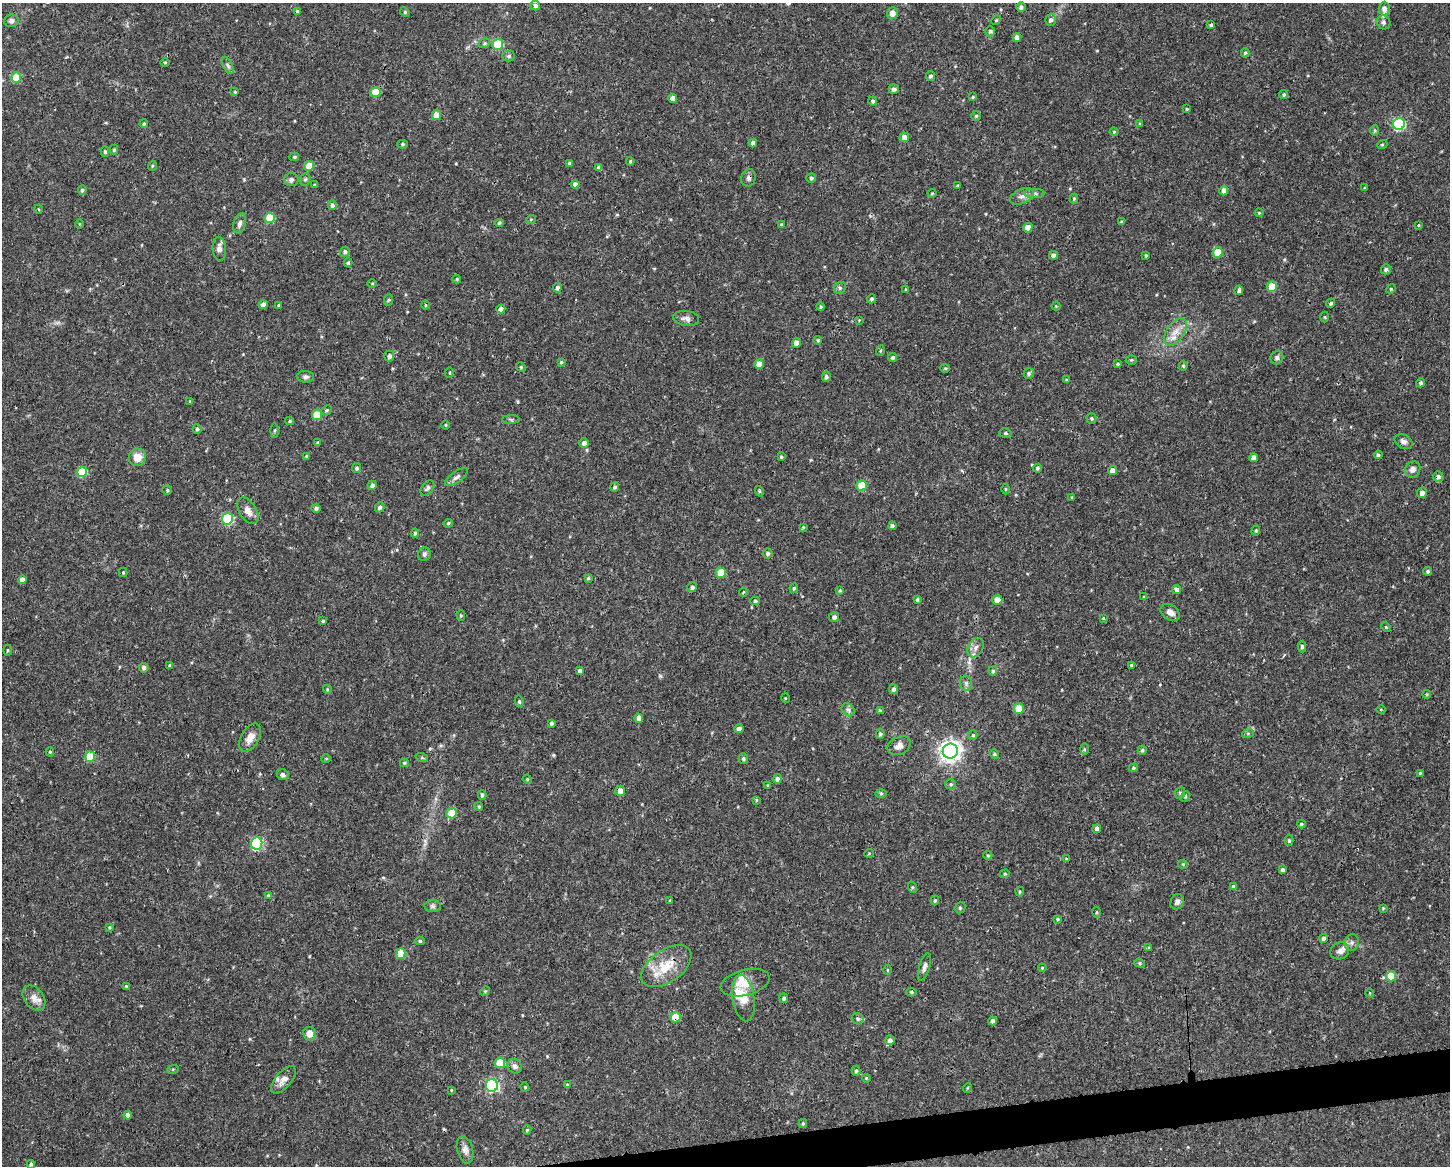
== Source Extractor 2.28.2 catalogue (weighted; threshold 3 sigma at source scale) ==
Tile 5 of 3 x 4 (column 2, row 2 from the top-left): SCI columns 1509-2956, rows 2329-3492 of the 4414 x 4656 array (HDU 1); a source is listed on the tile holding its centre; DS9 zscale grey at full resolution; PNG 1452 x 1168 px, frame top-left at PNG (2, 3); each listed source drawn as its Kron ellipse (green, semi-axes under 4 px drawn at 4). Shown black and unused: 2% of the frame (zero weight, under 3 of 4 exposures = <1% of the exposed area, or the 3 px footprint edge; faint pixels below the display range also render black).
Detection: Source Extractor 2.28.2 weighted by HDU 2 'WHT'; one run over the whole footprint, this tile lists its part. Background 0.0525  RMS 0.0029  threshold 0.0132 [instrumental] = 3 sigma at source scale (4.5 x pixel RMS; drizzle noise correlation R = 1.50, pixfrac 1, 0.0396/0.0396 arcsec/px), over >= 5 px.
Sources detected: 310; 1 inside a brighter object's white glare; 1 cosmic-ray / hot-pixel residue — neither listed nor drawn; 7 inside a brighter listed object's ellipse — not listed separately; the other 301 listed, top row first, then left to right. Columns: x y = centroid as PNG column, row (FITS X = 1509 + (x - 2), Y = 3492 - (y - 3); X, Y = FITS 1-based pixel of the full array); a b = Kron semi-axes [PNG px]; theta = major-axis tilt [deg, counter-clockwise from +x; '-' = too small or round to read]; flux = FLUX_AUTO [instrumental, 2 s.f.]
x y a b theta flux
535 6 5 4 - 0.86
1021 7 5 5 - 0.85
1384 9 7 5 89 1.5
298 11 4 4 - 0.56
405 12 5 4 - 0.33
892 13 6 5 - 2.2
996 20 5 4 - 0.33
1051 20 6 5 - 0.83
11 21 7 6 - 1.1
1383 22 7 6 - 0.82
1211 25 3 3 - 0.46
990 31 5 5 - 0.62
1017 37 4 4 - 1.7
484 43 6 4 21 0.48
498 44 5 5 - 16
1245 53 5 4 - 0.45
509 56 6 5 - 0.6
165 62 5 3 - 0.27
228 65 9 4 -63 0.67
930 76 5 4 - 0.68
16 78 5 5 - 8.8
894 89 5 4 - 1
235 92 4 4 - 0.33
376 92 5 5 - 6.8
1284 94 5 4 - 0.49
973 97 4 3 - 0.33
673 98 4 4 - 1.8
873 101 4 4 - 0.56
1187 109 4 3 - 0.29
436 115 5 4 - 3.2
976 116 4 4 - 0.43
144 124 4 4 - 0.41
1140 124 4 3 - 0.55
1399 124 6 6 - 35
1375 130 5 4 - 0.45
1114 132 4 4 - 0.3
904 137 5 4 - 2.1
753 143 4 4 - 1.1
403 144 5 4 - 0.43
1382 145 5 3 - 0.29
114 150 5 4 - 0.46
105 152 5 4 - 0.54
294 157 5 4 - 0.43
630 161 4 3 - 0.35
570 164 4 4 - 0.95
152 166 5 3 - 0.29
309 166 5 5 - 7.1
599 168 4 4 - 1
749 178 9 7 76 0.95
811 178 5 4 - 0.55
305 179 6 5 - 0.49
291 180 7 6 - 0.92
575 184 4 4 - 1
314 185 4 2 - 0.22
957 186 4 2 - 0.25
1365 188 4 3 - 0.35
82 190 5 4 - 0.54
1224 191 4 4 - 2.4
932 193 4 4 - 0.29
1035 194 10 4 0 0.81
1022 196 13 7 24 1.6
1074 198 5 4 - 0.34
332 205 4 4 - 0.85
39 209 4 3 - 0.26
1259 213 4 4 - 0.28
270 218 5 5 - 9.9
531 219 5 3 - 0.26
1122 222 4 3 - 0.45
240 223 10 6 75 1.1
499 223 4 4 - 0.43
80 224 5 3 - 0.26
781 225 4 3 - 0.39
1418 225 3 3 - 1
1028 228 5 4 - 3
219 249 12 7 -85 1.3
345 252 5 5 - 0.74
1217 252 5 5 - 7.3
1054 255 4 4 - 1.2
1146 256 4 3 - 0.38
348 263 4 4 - 0.52
1386 269 5 5 - 0.66
457 279 4 4 - 0.28
372 283 5 3 - 0.27
1272 287 5 5 - 7.1
557 288 5 4 - 0.96
840 288 6 5 - 0.61
1391 289 5 4 - 0.39
906 290 3 3 - 0.32
1239 290 5 4 - 0.63
872 299 4 4 - 0.46
388 300 6 4 87 0.37
1331 303 5 4 - 0.61
263 305 4 4 - 1.7
278 305 4 3 - 0.32
425 305 5 3 - 0.24
1056 306 4 4 - 0.29
821 307 4 3 - 0.41
501 309 4 4 - 1.4
1325 317 5 3 - 0.3
686 318 13 7 -9 1.4
859 320 4 4 - 0.24
1175 332 15 9 54 2.8
818 340 4 4 - 0.54
797 343 5 4 - 2.6
880 351 5 3 - 0.28
389 356 5 5 - 0.88
893 358 4 4 - 0.66
1277 358 7 6 - 1
1131 360 5 4 - 0.45
561 362 4 3 - 0.37
759 364 5 4 - 2.8
1118 364 4 3 - 0.33
1183 366 4 4 - 0.5
521 367 5 4 - 0.35
945 368 5 4 - 0.31
450 373 5 3 - 0.28
1029 373 5 5 - 0.58
305 377 8 6 -5 0.82
826 377 5 4 - 0.71
1066 380 4 3 - 0.3
1421 383 4 4 - 0.55
190 401 4 3 - 0.21
326 410 5 4 - 0.42
317 415 5 5 - 8.3
1091 418 5 5 - 0.47
511 419 9 4 0 0.5
290 421 4 4 - 0.39
446 425 5 3 - 0.26
197 429 4 4 - 0.67
274 430 7 3 89 0.44
1005 433 6 5 - 0.56
1403 442 9 7 -26 1.1
318 443 4 3 - 0.34
584 443 4 4 - 1.1
1378 455 4 3 - 0.56
307 456 4 4 - 0.39
137 457 9 8 - 3.1
781 457 4 3 - 0.45
1254 458 4 4 - 2
357 468 5 4 - 0.69
1038 468 4 4 - 0.55
1413 469 8 7 - 1.2
1112 470 4 4 - 2
82 472 5 5 - 10
456 477 13 5 35 1.1
1438 477 5 5 - 0.83
372 485 4 4 - 0.98
862 485 5 5 - 7.1
615 487 4 4 - 0.59
427 488 9 5 53 0.72
1005 489 5 3 - 0.3
167 490 4 4 - 0.37
759 491 5 3 - 0.32
1422 493 5 5 - 1.2
1072 497 4 4 - 0.29
380 507 5 4 - 0.98
316 508 5 4 - 0.68
248 511 15 8 -58 2.2
227 519 5 5 - 18
448 523 5 4 - 0.38
892 525 4 4 - 0.75
803 527 4 4 - 0.34
1256 531 5 4 - 0.37
415 533 4 3 - 0.53
768 553 5 5 - 0.64
424 554 7 6 - 0.7
1428 571 4 4 - 0.58
123 572 4 4 - 0.28
721 573 5 5 - 6.9
588 578 4 4 - 0.39
22 580 4 4 - 1.5
692 587 5 4 - 0.83
794 588 5 3 - 0.37
840 590 4 4 - 0.3
1176 590 4 4 - 1.5
743 592 4 3 - 0.25
1144 596 4 3 - 0.25
917 600 4 3 - 0.53
997 600 5 5 - 4.9
755 601 4 4 - 0.47
1170 612 10 7 -35 2.1
461 616 5 4 - 0.35
834 617 5 5 - 0.87
1103 618 3 3 - 0.23
323 621 3 3 - 0.42
1386 627 5 4 - 0.32
1302 647 5 4 - 0.6
976 648 10 7 59 1.6
8 650 5 3 - 0.3
1131 665 4 3 - 0.42
170 666 4 4 - 0.43
144 668 5 4 - 0.78
580 671 4 3 - 0.81
993 671 5 4 - 0.5
966 683 8 6 -89 0.78
327 689 4 3 - 0.28
893 689 5 4 - 0.89
1427 694 4 3 - 0.28
785 698 5 3 - 0.24
519 701 6 4 -77 0.49
1019 709 5 5 - 6.7
1381 709 5 3 - 0.28
848 710 7 6 - 0.78
880 711 3 3 - 0.51
639 718 4 4 - 1.6
551 723 4 3 - 0.7
739 729 4 4 - 1.3
1248 733 6 4 19 0.37
880 734 5 4 - 0.59
973 735 5 4 - 0.52
250 738 15 9 61 2.7
899 746 12 8 25 1.9
1084 749 5 4 - 0.32
1142 750 4 4 - 0.49
950 751 7 7 - 180
50 752 4 4 - 0.39
994 754 5 4 - 0.4
90 757 5 5 - 11
422 758 6 4 -19 0.45
326 759 4 3 - 0.22
743 759 5 4 - 0.44
404 763 4 4 - 0.4
1133 768 4 4 - 0.45
1420 773 3 3 - 0.33
283 775 6 5 - 0.89
527 779 5 3 - 0.28
777 779 4 4 - 0.91
951 784 5 5 - 0.49
768 785 4 3 - 0.3
620 791 5 5 - 2.2
881 793 6 4 -1 0.37
1180 793 6 5 - 0.49
482 795 5 4 - 0.52
1185 796 6 4 50 0.61
756 800 4 3 - 0.32
479 807 4 3 - 0.37
452 813 5 5 - 7.2
1301 824 4 4 - 0.61
1097 829 4 4 - 1.2
1289 840 5 4 - 0.46
256 843 6 5 - 28
869 853 5 3 - 0.24
988 855 4 4 - 0.34
1066 859 4 3 - 0.25
1183 864 5 4 - 0.37
1283 870 4 4 - 0.71
1005 874 5 4 - 0.36
1233 886 4 4 - 0.54
912 887 6 4 -72 0.37
1020 892 5 4 - 0.35
268 895 3 3 - 0.3
670 900 3 3 - 0.27
935 901 5 4 - 0.41
1177 902 8 6 62 1.1
433 906 8 6 -1 0.78
960 908 6 5 - 0.42
1383 908 4 3 - 0.26
1096 912 5 3 - 0.36
1057 919 4 3 - 0.36
109 927 4 4 - 0.38
1324 938 4 4 - 0.95
420 941 4 4 - 0.52
1352 943 8 7 - 0.93
1149 948 4 4 - 0.46
1340 951 9 8 - 1.4
401 953 5 4 - 6
1140 963 5 4 - 0.4
666 966 28 16 35 8.6
924 967 14 5 73 1.1
1042 968 4 3 - 0.29
887 970 5 3 - 0.26
1391 976 5 5 - 7.5
745 983 25 13 14 4.4
126 986 4 3 - 0.3
485 991 5 4 - 0.32
911 992 5 4 - 0.47
1370 993 4 3 - 0.22
34 998 14 9 -53 2.3
743 998 23 11 -81 4.3
784 998 5 4 - 0.64
675 1017 5 5 - 6.8
858 1019 6 5 - 0.55
992 1021 4 4 - 1.1
309 1034 7 6 - 2.2
890 1040 5 4 - 1.2
500 1063 5 5 - 7.4
515 1066 8 6 -50 1
173 1069 6 4 18 0.34
856 1071 5 4 - 0.44
866 1078 4 3 - 0.27
283 1080 16 8 49 2
492 1085 6 6 - 40
567 1085 4 4 - 0.45
525 1087 4 4 - 0.32
967 1088 5 3 - 0.26
451 1090 3 3 - 0.23
128 1115 4 4 - 1.6
803 1123 4 3 - 0.4
527 1130 5 4 - 0.43
465 1150 14 8 -76 1.5
31 1164 4 4 - 0.61
Overlapping masked pixels (flux is a lower limit): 2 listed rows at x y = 749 178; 675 1017